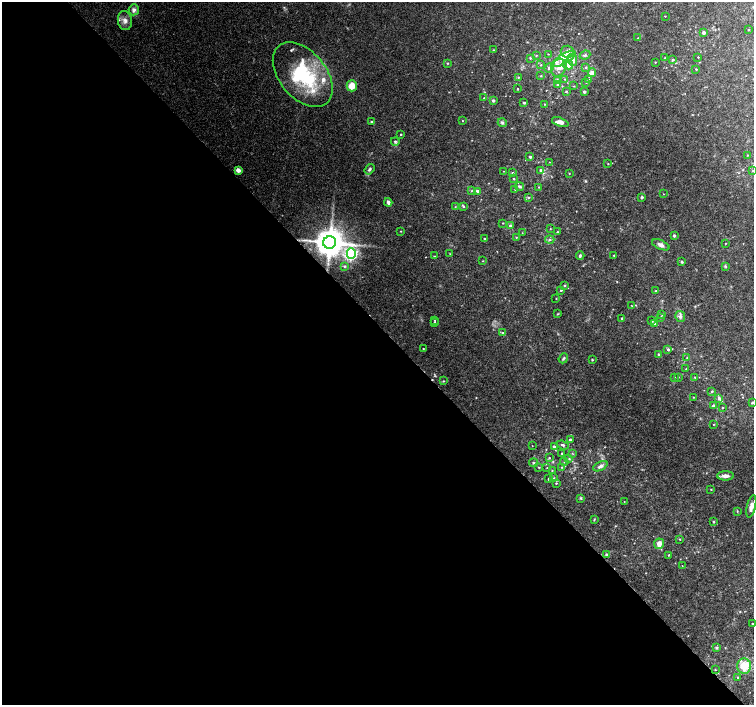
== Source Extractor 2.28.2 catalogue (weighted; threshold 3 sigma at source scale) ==
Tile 9 of 4 x 4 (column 1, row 3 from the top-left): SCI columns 8-1510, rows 1620-3025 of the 6019 x 5987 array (HDU 1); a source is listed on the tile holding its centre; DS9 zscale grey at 2 x 2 block average (1 PNG px = mean of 2 x 2 image px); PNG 756 x 707 px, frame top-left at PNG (2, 2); each listed source drawn as its Kron ellipse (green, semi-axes under 4 px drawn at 4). Shown black and unused: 54% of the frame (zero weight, under 3 of 4 exposures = <1% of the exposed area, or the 3 px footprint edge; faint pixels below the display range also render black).
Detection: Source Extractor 2.28.2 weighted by HDU 2 'WHT'; one run over the whole footprint, this tile lists its part. Background 0.0923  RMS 0.0056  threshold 0.025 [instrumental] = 3 sigma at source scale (4.5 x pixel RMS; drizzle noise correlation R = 1.50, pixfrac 1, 0.0396/0.0396 arcsec/px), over >= 5 px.
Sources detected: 180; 1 too faint to see at this stretch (2 x 2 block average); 1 cosmic-ray / hot-pixel residue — neither listed nor drawn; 15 inside a brighter listed object's ellipse — not listed separately; the other 163 listed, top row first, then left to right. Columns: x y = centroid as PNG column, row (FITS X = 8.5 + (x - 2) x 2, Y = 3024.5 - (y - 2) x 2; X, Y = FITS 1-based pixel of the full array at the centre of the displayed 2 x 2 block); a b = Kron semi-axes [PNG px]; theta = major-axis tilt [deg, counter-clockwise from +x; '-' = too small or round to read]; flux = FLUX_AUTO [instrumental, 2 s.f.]
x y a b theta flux
134 10 5 5 - 4.9
665 16 2 2 - 0.56
125 21 10 7 -83 7.7
748 30 2 2 - 1.1
703 33 2 2 - 3.7
638 38 3 2 - 0.6
493 50 2 2 - 0.67
567 52 7 6 - 5.2
548 54 3 2 - 0.58
536 55 3 2 - 0.98
585 55 5 3 - 2.3
698 57 2 2 - 0.71
530 58 3 3 - 1.3
665 58 2 2 - 0.79
564 59 13 5 31 11
572 60 6 4 -76 5.5
673 60 3 3 - 1.5
655 62 2 2 - 0.79
447 63 2 2 - 1.1
568 64 5 4 - 15
541 65 3 3 - 1.1
586 67 4 3 - 1.5
549 68 5 3 - 2.6
559 68 9 7 64 10
696 69 2 2 - 0.85
592 73 4 4 - 7.9
303 75 37 23 -50 120
541 76 2 2 - 0.81
518 77 3 2 - 0.9
565 79 3 2 - 0.81
589 80 3 3 - 1.1
557 81 3 3 - 7.4
586 82 3 3 - 1.5
558 84 4 3 - 1.4
352 86 5 5 - 14
574 86 3 2 - 0.73
517 89 2 2 - 0.91
566 91 3 2 - 1.2
584 92 2 2 - 3.4
484 98 2 2 - 0.72
493 100 3 3 - 1.6
524 103 4 3 - 1.3
545 104 2 2 - 0.87
462 121 2 2 - 0.68
371 122 3 2 - 1.2
560 122 8 4 -19 6.4
502 123 4 4 - 2.1
401 134 2 2 - 0.95
395 141 4 4 - 1.8
748 155 2 2 - 0.68
530 157 4 3 - 2.2
550 162 2 2 - 0.52
608 164 3 2 - 0.65
369 169 5 3 - 2.9
238 170 3 3 - 9.4
540 170 3 3 - 2.4
503 171 2 2 - 0.42
753 171 2 2 - 0.6
512 173 3 3 - 1.4
569 173 2 2 - 0.61
514 179 2 2 - 0.96
519 186 4 3 - 2.4
539 187 2 2 - 0.8
515 189 2 2 - 0.57
471 191 3 2 - 0.6
477 191 3 3 - 3.2
663 194 2 2 - 0.47
529 197 3 2 - 1.4
642 197 3 3 - 2.1
388 202 4 3 - 3.4
463 206 4 3 - 1.5
455 207 2 2 - 0.66
503 223 2 2 - 0.71
510 226 4 3 - 2.1
550 229 3 2 - 0.53
401 231 3 2 - 0.67
557 232 3 2 - 0.56
522 233 3 2 - 0.56
674 236 3 2 - 2.4
516 237 2 2 - 0.86
484 239 2 2 - 1.5
550 240 4 4 - 2.7
330 242 6 6 - 2400
726 243 2 2 - 0.52
661 245 9 4 -23 4.8
351 254 5 4 - 240
450 254 3 2 - 0.7
580 255 4 3 - 2
614 255 3 3 - 0.8
434 256 4 2 - 0.87
483 261 2 2 - 0.69
682 262 3 3 - 1.6
344 266 3 3 - 1.5
726 266 4 3 - 1.2
565 286 3 2 - 1
561 290 2 2 - 1.3
656 291 3 2 - 1.1
556 299 2 2 - 0.55
632 306 3 2 - 0.57
558 314 4 2 - 0.91
662 314 2 2 - 1.5
680 316 5 5 - 3.2
661 317 3 3 - 1.6
622 318 2 2 - 1.9
435 320 2 2 - 0.64
652 321 2 2 - 1.1
434 323 2 2 - 1.3
655 323 2 2 - 5.4
503 333 3 3 - 1.5
423 348 2 2 - 0.7
668 350 3 3 - 2.1
658 354 2 2 - 1.3
563 358 5 3 - 1.9
687 358 2 2 - 0.68
592 360 3 2 - 0.94
686 369 2 2 - 0.76
678 377 2 2 - 0.64
695 377 3 2 - 1.1
675 378 3 2 - 0.63
444 381 3 3 - 0.9
712 391 3 3 - 1.5
693 397 2 2 - 0.62
719 398 3 3 - 3.3
752 403 4 2 - 1.2
713 406 3 3 - 1.9
722 408 2 2 - 0.86
713 424 2 2 - 0.78
570 439 3 2 - 1.6
563 445 6 3 -19 2.8
532 446 2 2 - 0.4
554 447 3 3 - 2.5
562 453 3 2 - 1
572 453 3 2 - 0.82
549 458 3 3 - 1.1
569 459 4 3 - 1.3
564 461 4 2 - 0.84
533 463 4 3 - 1.7
600 466 8 4 27 4.6
539 467 2 2 - 0.87
562 467 3 2 - 0.84
547 468 3 2 - 0.55
552 471 3 2 - 0.74
725 476 8 4 0 5.3
554 478 2 2 - 0.72
549 479 3 2 - 1.6
556 483 3 3 - 1.2
711 489 2 2 - 0.68
581 498 4 3 - 1.3
624 502 2 2 - 0.51
751 506 11 4 77 6.1
737 511 3 2 - 0.86
594 519 4 2 - 0.98
713 522 3 2 - 1.1
680 539 2 2 - 0.68
659 544 5 5 - 6.9
606 554 4 3 - 2
668 555 3 2 - 0.58
682 566 2 2 - 0.5
752 624 3 2 - 0.63
716 648 3 3 - 2.4
744 666 7 7 - 25
715 670 2 2 - 0.64
738 677 3 2 - 0.96
Overlapping masked pixels (flux is a lower limit): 1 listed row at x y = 330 242
Isophote crosses this tile's border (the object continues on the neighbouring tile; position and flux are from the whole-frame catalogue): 3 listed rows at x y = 753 171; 752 403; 751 506
Diffuse or blended objects may show on this block-average render without a row.